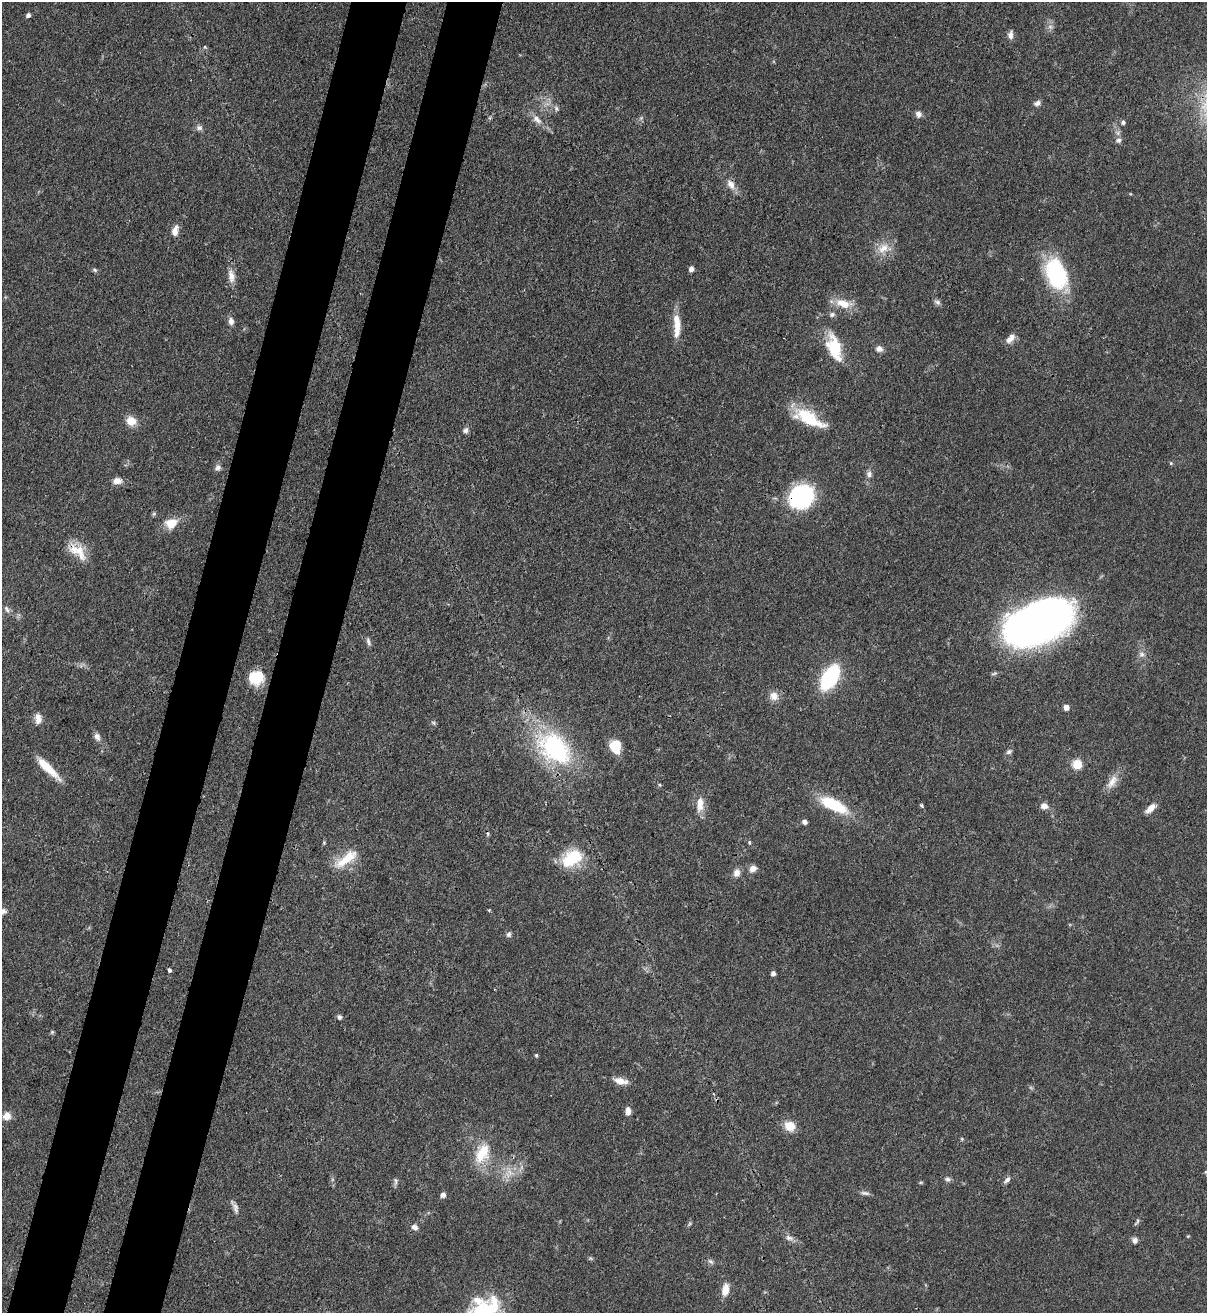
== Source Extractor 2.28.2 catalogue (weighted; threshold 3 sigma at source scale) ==
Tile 7 of 4 x 4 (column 3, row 2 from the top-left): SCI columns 2628-3832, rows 2653-3963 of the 5383 x 5308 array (HDU 1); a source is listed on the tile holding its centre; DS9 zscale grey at full resolution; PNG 1209 x 1315 px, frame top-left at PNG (2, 2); no overlay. Shown black and unused: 9% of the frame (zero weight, under 3 of 4 exposures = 7% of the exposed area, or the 3 px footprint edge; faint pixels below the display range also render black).
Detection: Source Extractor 2.28.2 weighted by HDU 2 'WHT'; one run over the whole footprint, this tile lists its part. Background 0.0825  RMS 0.0039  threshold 0.0176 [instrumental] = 3 sigma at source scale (4.5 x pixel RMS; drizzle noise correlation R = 1.50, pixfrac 1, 0.05/0.05 arcsec/px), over >= 5 px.
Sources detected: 103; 2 too faint to see at this stretch — not listed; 3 inside a brighter listed object's ellipse — not listed separately; the other 98 listed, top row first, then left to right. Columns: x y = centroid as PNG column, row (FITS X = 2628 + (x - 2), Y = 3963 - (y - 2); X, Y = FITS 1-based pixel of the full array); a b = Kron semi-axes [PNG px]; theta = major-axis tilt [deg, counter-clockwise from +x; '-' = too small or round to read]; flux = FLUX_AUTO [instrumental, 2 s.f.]
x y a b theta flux
28 15 4 4 - 1.3
1010 35 10 7 88 1.8
205 47 5 5 - 0.46
1037 103 9 6 27 1.4
556 108 8 7 - 1.1
918 114 7 6 - 2
641 118 7 4 19 0.63
537 119 16 8 -45 3.1
1123 122 5 5 - 0.93
199 128 9 7 -14 1.4
1118 140 8 7 - 1.3
731 184 15 9 -58 3.3
175 231 14 7 76 2.9
883 248 18 10 40 5
691 269 5 4 - 1.9
95 270 8 5 -27 0.75
1056 274 37 22 -69 34
231 276 19 9 -84 3.6
937 302 9 6 -23 1.1
843 303 20 11 -22 6.5
832 314 8 7 - 1.1
231 321 9 7 -80 1.9
677 324 29 10 -80 6.4
1011 338 15 7 49 2.7
834 347 28 13 -73 16
879 349 8 7 - 2
808 418 38 14 -27 17
131 421 11 9 -12 5.1
465 430 8 7 - 1.3
1171 463 5 4 - 0.49
218 467 8 8 - 1.4
869 474 9 7 -83 1.5
117 481 10 7 2 2.9
801 497 20 17 43 59
154 514 7 5 68 0.61
171 523 8 7 - 9.9
79 552 30 11 -66 7.2
7 609 10 5 -52 1.2
1039 622 62 33 23 240
368 642 11 5 -70 1.2
1142 654 8 7 - 1.4
830 677 22 11 59 41
256 678 15 14 - 11
774 696 12 11 - 3.2
1066 707 5 5 - 2.2
38 719 13 8 -83 2.7
433 723 7 4 -45 0.6
97 737 11 7 -58 1.8
615 746 15 12 -85 7.5
554 748 33 23 -43 57
1009 752 7 6 - 1.1
1077 764 5 5 - 18
48 768 33 8 -44 8.8
1112 782 22 9 57 4.2
700 804 20 9 86 4.7
833 805 32 11 -26 20
922 805 3 3 - 1.3
1044 806 9 7 -9 2.4
1150 808 14 7 44 3.1
805 822 6 5 - 1.3
488 834 7 3 -89 0.63
749 842 6 3 -89 0.45
324 843 5 4 - 0.46
572 858 28 17 34 16
346 859 37 11 38 9.5
753 869 9 8 - 2.2
736 873 10 9 - 2.4
3 911 11 8 7 1.8
509 934 7 6 - 1.1
170 970 4 3 - 1.4
773 973 4 4 - 1.5
339 1017 6 5 - 0.95
52 1032 6 4 46 0.54
536 1055 4 4 - 0.62
620 1081 14 8 -11 3.9
628 1111 8 6 -87 2.6
7 1116 10 9 - 3.2
790 1126 10 9 - 7
962 1139 5 4 - 0.44
482 1153 27 16 64 12
1205 1172 5 3 - 0.37
947 1179 8 7 - 1.1
1007 1180 12 5 41 1.4
395 1181 11 4 -89 1
921 1182 6 3 18 0.42
865 1193 12 5 -7 1.2
443 1195 6 5 - 1.6
235 1207 18 6 -65 1.9
1137 1222 11 4 60 0.79
689 1224 6 4 70 0.56
415 1227 9 7 -18 1.6
789 1238 11 7 -15 1.7
1135 1240 8 7 - 1.4
590 1258 6 4 -71 0.53
711 1261 10 5 -40 0.97
725 1289 14 7 82 4.5
477 1300 16 10 -14 4.2
494 1302 22 11 -70 7.3
Overlapping masked pixels (flux is a lower limit): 3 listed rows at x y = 731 184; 801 497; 1039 622
Isophote crosses this tile's border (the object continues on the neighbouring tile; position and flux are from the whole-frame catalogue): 1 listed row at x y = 3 911